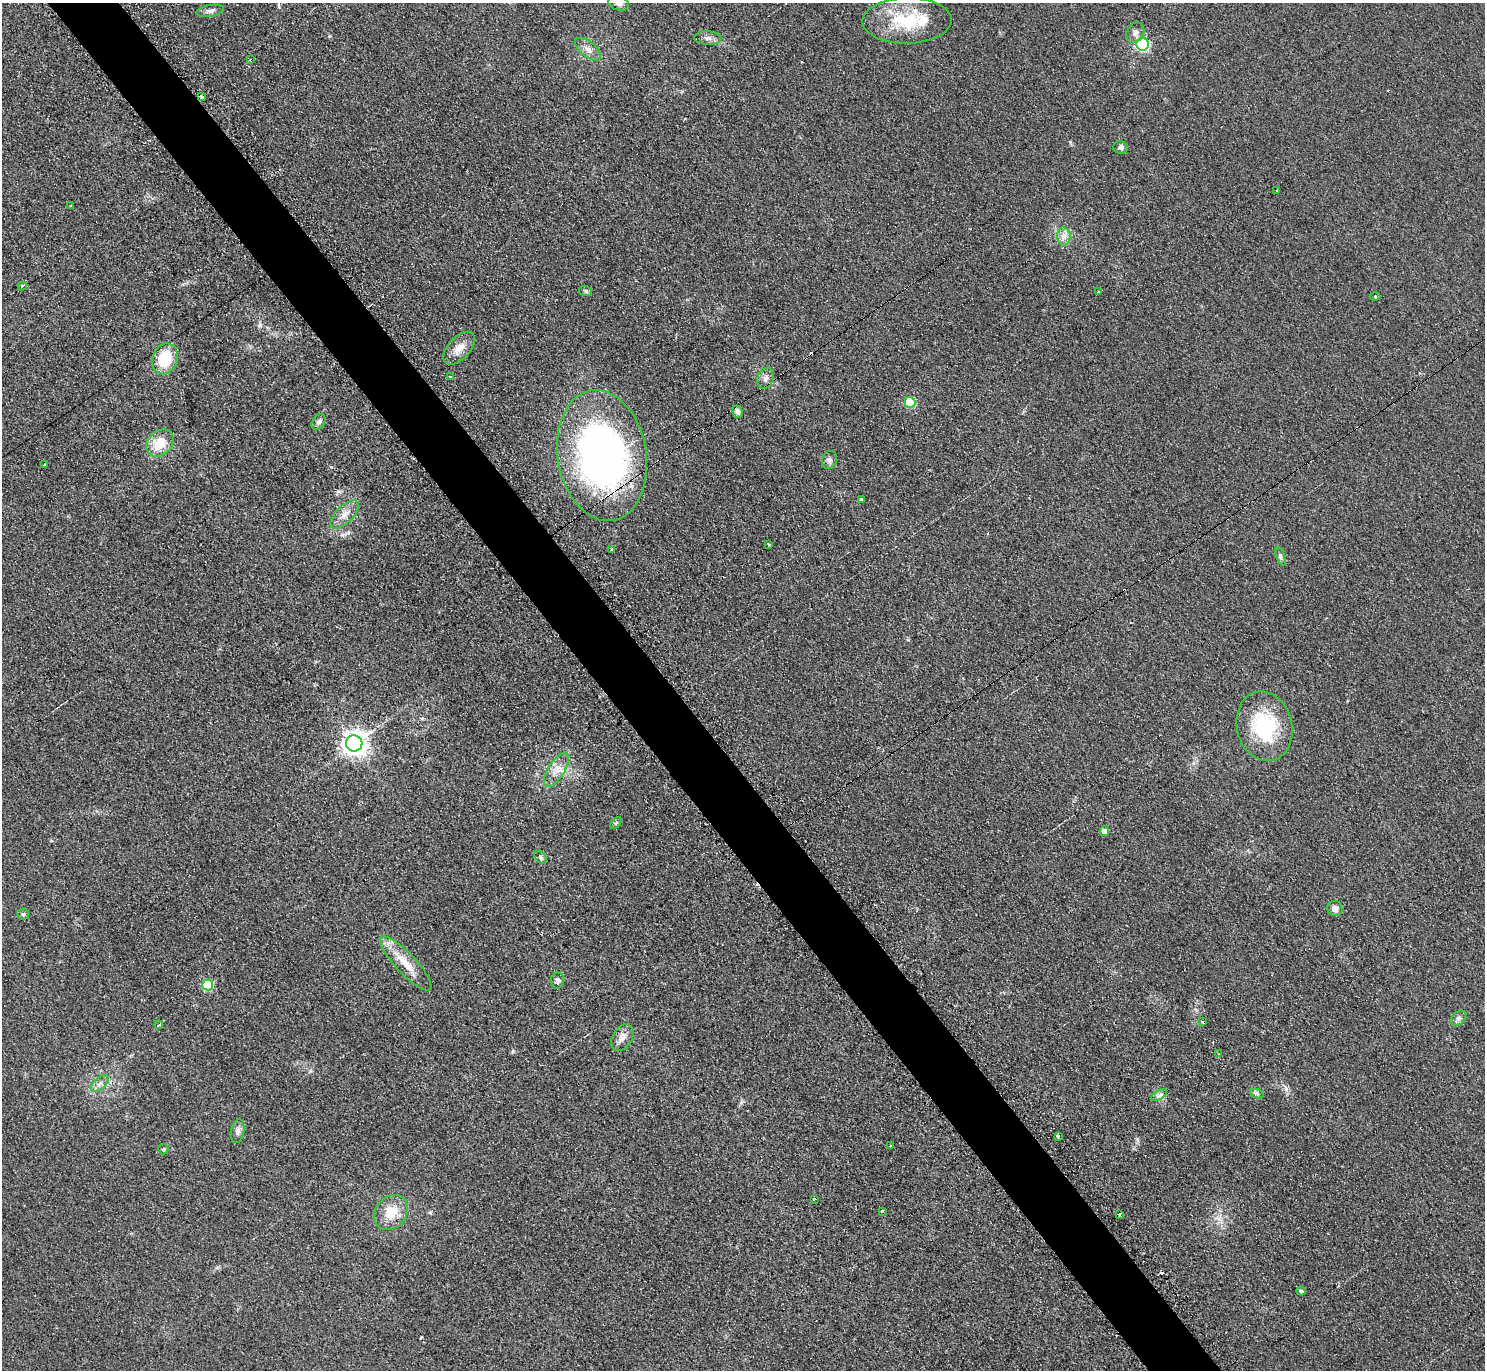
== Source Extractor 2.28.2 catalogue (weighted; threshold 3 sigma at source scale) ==
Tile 11 of 4 x 4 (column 3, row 3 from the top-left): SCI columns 2971-4453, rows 1528-2895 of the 5950 x 5938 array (HDU 1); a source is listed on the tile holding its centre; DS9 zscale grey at full resolution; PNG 1487 x 1372 px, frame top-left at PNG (2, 3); each listed source drawn as its Kron ellipse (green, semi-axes under 4 px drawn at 4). Shown black and unused: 5% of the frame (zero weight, under 2 of 3 exposures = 2% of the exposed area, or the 3 px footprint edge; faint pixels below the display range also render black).
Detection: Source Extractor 2.28.2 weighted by HDU 2 'WHT'; one run over the whole footprint, this tile lists its part. Background 0.0961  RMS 0.012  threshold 0.0518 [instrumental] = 3 sigma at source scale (4.5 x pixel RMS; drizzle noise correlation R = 1.50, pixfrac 1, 0.05/0.05 arcsec/px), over >= 5 px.
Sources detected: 72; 10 cosmic-ray / hot-pixel residue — neither listed nor drawn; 1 inside a brighter listed object's ellipse — not listed separately; the other 61 listed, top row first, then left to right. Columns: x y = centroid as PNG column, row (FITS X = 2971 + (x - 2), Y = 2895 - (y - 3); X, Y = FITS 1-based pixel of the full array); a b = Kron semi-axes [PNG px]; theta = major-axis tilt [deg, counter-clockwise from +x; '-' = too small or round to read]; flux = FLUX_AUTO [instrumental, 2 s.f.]
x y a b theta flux
619 3 11 7 -16 4.8
210 11 14 5 10 5.1
907 21 44 23 1 63
1135 33 11 8 59 4.8
708 38 13 6 -3 5.1
1142 44 6 6 - 150
588 49 15 7 -38 7.4
250 60 2 2 - 1.3
201 97 4 3 - 10
1120 147 7 6 - 3
1277 191 3 3 - 7.8
70 206 3 3 - 2.6
1064 236 9 6 -87 6
22 286 4 3 - 3.6
586 291 6 5 - 2
1098 292 3 3 - 2.3
1375 296 5 3 - 1.1
459 348 20 11 47 13
165 359 16 12 69 40
450 377 3 3 - 1.5
765 378 10 8 70 5.1
910 402 5 5 - 51
737 412 6 5 - 4.3
319 422 8 6 57 3.4
160 443 15 11 45 25
602 455 66 44 -80 510
829 460 9 7 72 4
44 465 4 3 - 2.3
861 499 4 4 - 1.7
344 515 18 8 44 10
768 545 3 3 - 2.2
611 549 3 3 - 1.8
1281 556 10 3 -69 2.1
1264 726 35 27 -76 87
354 743 8 8 - 1000
556 770 19 8 58 12
616 823 7 4 45 1.7
1104 831 5 5 - 8.1
541 857 7 5 -51 2.6
1335 908 8 7 - 5.8
23 914 6 6 - 2
406 963 36 10 -46 23
558 980 8 6 -89 3.6
208 985 5 5 - 60
1458 1018 9 6 39 3.8
1203 1022 3 2 - 3.1
159 1025 4 3 - 4.3
622 1038 14 9 59 8.4
1219 1054 3 3 - 1.9
100 1084 10 5 41 4.9
1257 1094 7 4 -20 2.4
1159 1095 9 3 31 2.9
238 1131 12 6 80 4.8
1058 1136 4 4 - 1.7
890 1146 3 2 - 1.8
163 1149 5 5 - 1.4
814 1199 3 3 - 1.3
882 1211 3 2 - 2.7
391 1213 19 15 49 24
1119 1215 3 2 - 1.7
1301 1291 5 4 - 2.7
Overlapping masked pixels (flux is a lower limit): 2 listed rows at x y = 201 97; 602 455
Isophote crosses this tile's border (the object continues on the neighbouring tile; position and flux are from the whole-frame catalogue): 1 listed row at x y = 619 3
Unlisted compact peaks at least as high as the median listed source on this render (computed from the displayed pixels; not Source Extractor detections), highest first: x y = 513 1051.